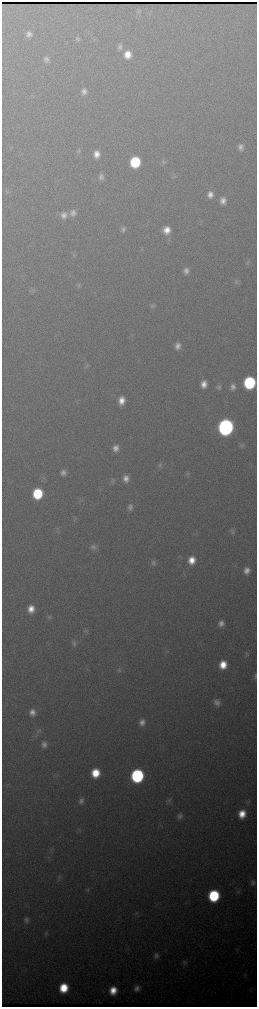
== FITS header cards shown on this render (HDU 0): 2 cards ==
NAXIS1  =                  510 / length of data axis 1
NAXIS2  =                 2010 / length of data axis 2

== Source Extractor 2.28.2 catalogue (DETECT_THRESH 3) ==
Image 510 x 2010 px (HDU 0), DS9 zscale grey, zoomed out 1/2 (1 PNG px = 2 x 2 image px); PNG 259 x 1009 px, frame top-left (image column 2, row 2010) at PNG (2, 2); no overlay
Background 2640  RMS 32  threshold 96.7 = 3 sigma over >= 5 px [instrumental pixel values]
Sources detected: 79; all 79 listed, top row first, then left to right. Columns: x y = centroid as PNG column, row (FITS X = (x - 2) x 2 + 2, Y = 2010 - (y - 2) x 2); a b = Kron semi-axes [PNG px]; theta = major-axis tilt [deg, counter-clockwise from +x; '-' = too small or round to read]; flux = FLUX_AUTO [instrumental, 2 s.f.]
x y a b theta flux
138 12 7 3 -65 1.3e+04
29 34 7 6 - 3.0e+04
78 39 7 5 -53 1.5e+04
120 47 9 7 75 2.6e+04
127 54 8 7 - 8.2e+04
46 59 7 6 - 2.5e+04
84 91 7 6 - 3.1e+04
240 147 7 6 - 3.3e+04
78 151 7 5 54 1.4e+04
97 154 8 7 - 5.7e+04
135 162 8 7 - 4.2e+05
164 162 7 4 85 1.2e+04
101 177 8 7 - 2.8e+04
210 194 7 6 - 4.2e+04
223 201 7 6 - 4.1e+04
73 213 9 8 - 4.1e+04
64 215 9 9 - 4.7e+04
123 229 7 6 - 1.9e+04
167 230 9 8 - 7.7e+04
73 254 6 3 -63 8.7e+03
248 263 6 6 - 1.4e+04
186 271 8 6 77 3.3e+04
237 281 8 6 -61 1.8e+04
79 285 7 4 84 1.2e+04
32 290 5 3 - 1.0e+04
152 306 7 5 -75 1.6e+04
177 346 8 7 - 4.2e+04
87 365 4 2 - 6.3e+03
249 383 8 7 - 7.8e+05
204 384 7 6 - 5.8e+04
219 387 7 6 - 1.6e+04
233 387 7 6 - 3.0e+04
122 401 9 7 80 7.3e+04
226 427 9 8 - 2.9e+06
242 445 7 6 - 1.4e+04
115 448 7 6 - 3.9e+04
160 465 5 4 - 1.3e+04
63 473 7 6 - 3.1e+04
188 474 5 4 - 1.0e+04
126 478 8 6 85 4.6e+04
113 481 9 3 -74 1.1e+04
37 494 8 7 - 3.8e+05
130 507 8 7 - 2.9e+04
232 532 8 6 82 1.7e+04
94 547 8 8 - 2.8e+04
192 560 8 7 - 8.9e+04
153 563 8 6 86 2.0e+04
246 570 6 5 - 4.0e+04
31 609 7 6 - 7.2e+04
49 617 6 5 - 1.2e+04
221 623 7 6 - 3.6e+04
86 631 6 5 - 1.2e+04
74 643 8 6 -85 2.0e+04
246 654 7 3 -88 1.2e+04
223 665 8 7 - 1.2e+05
119 670 6 4 86 1.3e+04
255 676 8 3 87 9.4e+03
217 702 8 6 -45 3.4e+04
32 712 7 6 - 4.2e+04
142 722 8 7 - 4.1e+04
39 731 7 5 -12 1.7e+04
44 745 7 6 - 3.0e+04
95 773 7 7 - 1.7e+05
137 776 8 7 - 1.2e+06
81 800 7 6 - 2.3e+04
169 800 7 5 24 1.3e+04
242 814 8 7 - 1.1e+05
180 816 7 6 - 2.5e+04
59 877 4 2 - 7.6e+03
253 883 8 7 - 2.3e+04
88 890 6 5 - 1.2e+04
214 896 8 7 - 6.1e+05
26 920 7 6 - 2.2e+04
46 933 6 4 57 1.1e+04
156 956 7 6 - 2.4e+04
185 962 7 6 - 1.5e+04
64 988 8 7 - 2.1e+05
137 988 8 7 - 3.3e+04
113 990 7 6 - 1.0e+05
At the frame edge (FLAGS 8, measured only in part): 2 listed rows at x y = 249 383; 255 676